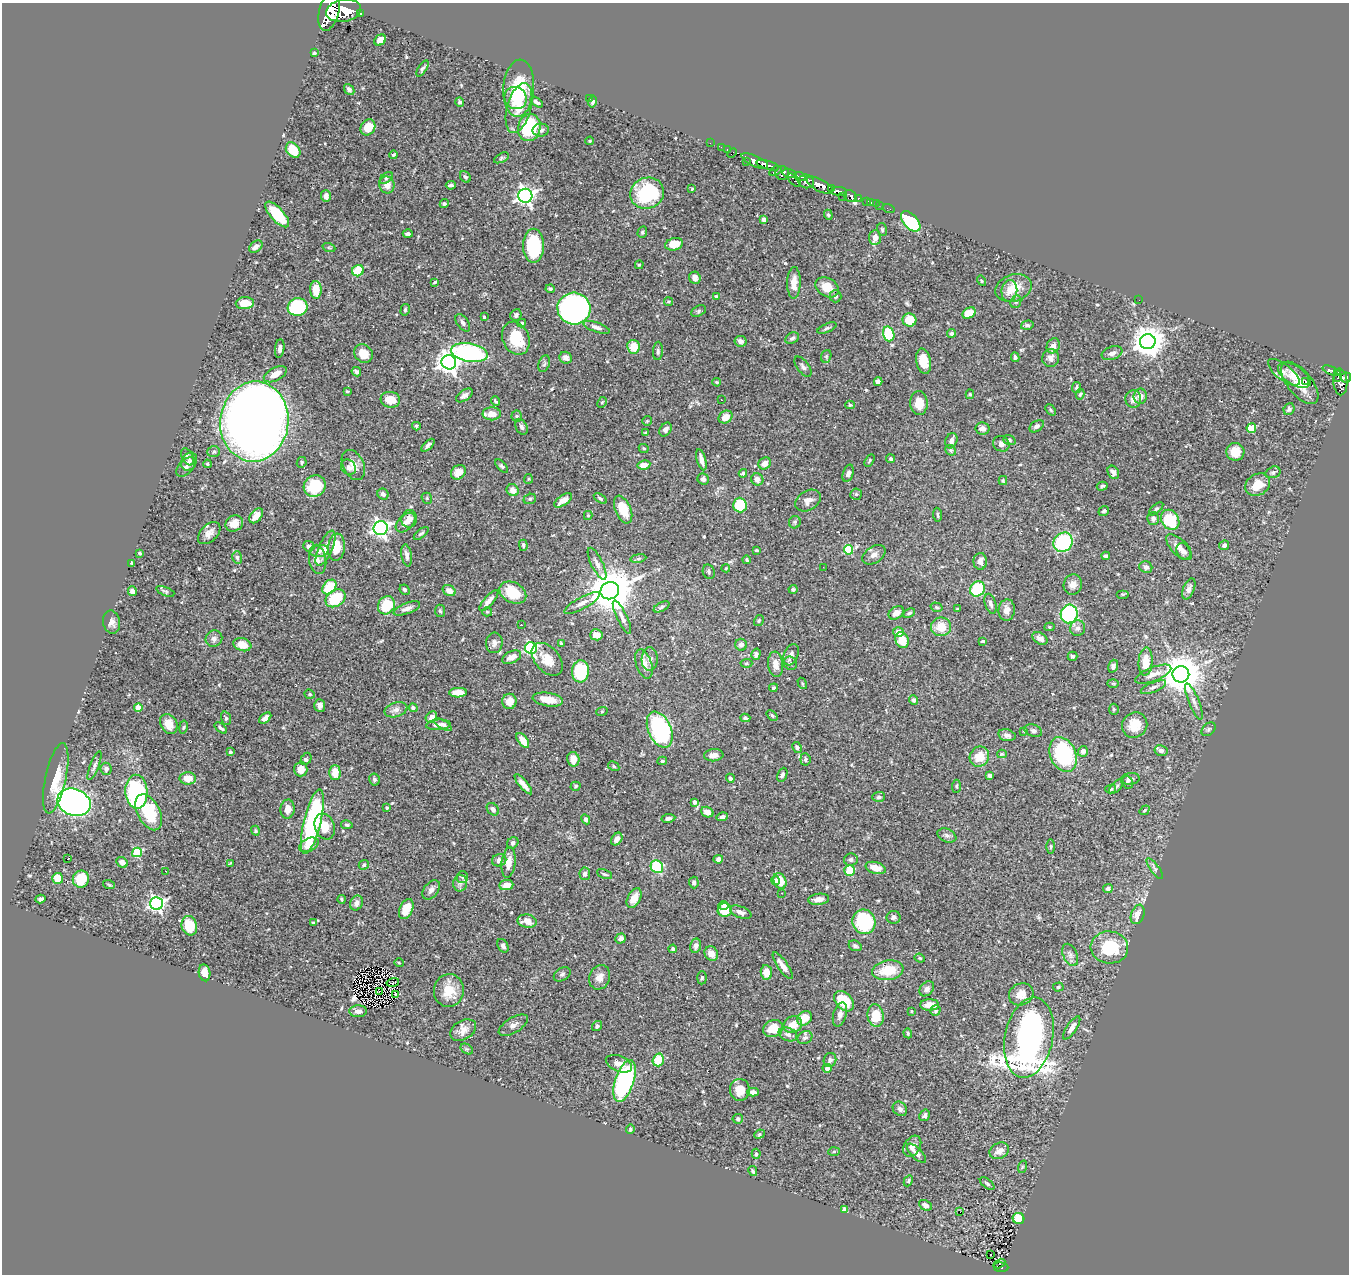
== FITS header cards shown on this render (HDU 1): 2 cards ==
NAXIS1  =                 1347
NAXIS2  =                 1272

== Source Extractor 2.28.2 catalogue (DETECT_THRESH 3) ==
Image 1347 x 1272 px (HDU 1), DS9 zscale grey, 1 PNG px = 1 image px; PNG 1351 x 1276 px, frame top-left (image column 1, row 1272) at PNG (2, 3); each listed source drawn as its Kron ellipse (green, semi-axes under 4 px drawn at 4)
Background 0.714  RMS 0.025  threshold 0.0753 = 3 sigma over >= 5 px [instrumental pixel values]
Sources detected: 552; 2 with non-positive FLUX_AUTO (blend fragments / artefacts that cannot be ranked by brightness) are neither listed nor drawn; of the other 550, the 500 brightest by FLUX_AUTO listed and drawn (50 fainter detections omitted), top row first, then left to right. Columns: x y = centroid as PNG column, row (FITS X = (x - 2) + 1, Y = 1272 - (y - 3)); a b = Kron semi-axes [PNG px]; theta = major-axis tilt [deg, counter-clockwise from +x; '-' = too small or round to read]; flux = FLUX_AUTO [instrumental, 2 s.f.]
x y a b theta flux
329 11 20 10 76 3900
344 11 17 11 10 3900
360 13 3 3 - 76
380 40 6 5 - 15
314 53 3 3 - 2.1
422 68 9 4 57 4.1
519 88 28 15 86 82
349 89 6 4 -48 4.2
515 98 11 10 - 26
589 98 3 2 - 4.1
460 102 5 4 - 4.5
537 102 7 3 -34 6.4
593 102 6 4 78 5
519 108 25 12 75 32
368 127 8 7 - 27
529 128 13 11 78 100
541 130 8 6 3 6.1
590 141 4 3 - 1.8
710 143 2 2 - 7.8
721 147 2 2 - 6.4
293 150 8 6 -51 38
727 150 3 2 - 13
732 153 6 2 45 26
394 155 4 3 - 2.1
501 158 8 4 28 2.7
755 161 14 5 -25 1200
746 162 3 2 - 14
768 165 12 4 -17 840
775 171 6 4 32 170
782 173 7 6 - 450
789 173 7 4 -13 430
465 177 6 5 - 3.6
800 177 6 3 -24 200
386 178 7 4 36 3.3
794 180 8 3 -45 110
806 181 8 6 -16 870
387 185 8 7 - 15
451 185 5 3 - 3.6
820 185 14 6 -29 2100
692 189 4 3 - 1.8
832 189 4 3 - 390
839 191 8 4 -3 900
647 193 17 15 21 120
326 196 6 5 - 7
525 196 7 7 - 690
843 196 3 2 - 3.6
850 196 7 5 -39 230
858 198 3 3 - 83
867 201 4 3 - 37
871 202 3 3 - 12
444 204 5 4 - 2.8
876 204 2 2 - 4.2
879 205 3 2 - 2.7
888 208 6 2 -18 9.5
277 214 16 6 -48 72
828 215 5 4 - 2.2
764 219 4 4 - 11
911 221 12 7 -48 140
882 229 7 5 -75 2.8
642 232 6 4 70 2.4
408 234 5 3 - 3.5
875 238 7 6 - 14
674 244 9 6 14 32
534 246 17 10 90 100
256 247 7 5 37 7.3
329 248 6 4 -20 2.3
639 265 4 4 - 2.3
358 271 6 5 - 49
695 278 6 5 - 10
981 281 5 4 - 2.1
435 282 4 3 - 2.5
794 283 16 7 89 18
827 287 12 9 -30 25
1014 288 18 13 16 35
550 289 4 4 - 3.2
316 290 9 5 -88 27
1009 291 11 8 81 15
716 296 4 3 - 2.2
835 296 6 6 - 5.6
1139 300 2 2 - 3
669 302 4 4 - 1.9
1016 302 6 5 - 3.2
245 303 9 6 4 26
298 307 10 9 - 120
574 308 16 16 - 610
405 310 6 4 75 2.6
699 311 8 5 29 3.3
969 313 7 5 31 27
516 315 6 5 - 4.9
484 317 3 3 - 2.3
909 320 7 6 - 37
463 323 10 5 -55 5
522 323 4 3 - 2.2
1027 325 6 4 15 4.1
597 327 14 5 -18 6.8
827 328 10 4 23 3.5
952 333 4 4 - 4.8
889 334 7 5 -72 69
516 338 17 13 -65 55
792 338 7 5 30 4.1
740 341 6 5 - 6.6
1148 342 8 7 - 2900
1053 346 8 6 61 7.4
633 347 7 6 - 26
280 349 9 4 83 7
658 351 9 5 87 4
469 353 18 9 -10 280
1112 353 11 6 20 7.5
363 354 10 8 -40 23
826 356 6 5 - 2.9
1015 357 5 3 - 3.6
566 358 6 5 - 8.4
1051 358 9 8 - 9.2
924 361 13 7 -78 30
449 362 7 7 - 1200
544 364 8 5 70 3.7
803 367 12 5 -54 5.3
1332 371 10 3 -21 120
356 372 5 3 - 4.3
1284 372 19 7 -38 10
1338 373 4 3 - 150
275 374 12 6 28 15
1294 375 18 9 -33 19
1337 378 4 2 - 42
1346 378 5 5 - 320
717 382 4 3 - 1.7
878 382 4 4 - 8.1
1305 382 3 3 - 9.8
1340 382 13 7 -88 580
1300 383 25 12 -51 33
1077 388 5 4 - 2.9
347 391 3 2 - 1.8
970 394 5 4 - 2.4
1080 394 5 4 - 2.3
464 395 9 5 34 7
1140 396 7 6 - 10
1133 399 9 8 - 12
390 400 10 8 -11 25
721 400 2 2 - 2.3
495 401 5 3 - 2.4
602 402 6 4 61 2.3
919 403 12 9 -89 23
850 405 5 4 - 2.5
1289 409 6 5 - 4.3
1051 410 6 4 -51 2.4
492 414 9 6 -1 20
517 416 5 5 - 2.4
725 417 7 6 - 18
647 421 5 5 - 2.1
254 422 40 34 83 3400
416 426 4 3 - 2.5
1037 426 8 5 34 4.7
521 427 8 5 -64 5.1
1251 428 5 4 - 58
665 429 7 5 54 7
982 429 7 6 - 6.4
646 433 3 3 - 2.3
1009 440 6 4 -19 2.8
951 441 8 6 69 6.7
1001 444 8 7 - 7.5
428 445 8 4 44 5.3
644 448 5 4 - 2.2
951 450 6 5 - 2.8
214 452 6 5 - 3.4
1235 452 9 9 - 22
188 457 9 5 -62 4.4
891 459 4 4 - 3.4
701 460 11 4 -73 11
869 460 7 4 59 2.3
189 461 9 7 59 6.1
302 462 5 5 - 2.8
765 463 6 5 - 11
207 464 4 3 - 2.2
353 465 16 10 -64 16
644 465 6 4 10 12
502 466 8 4 -46 3.4
186 467 12 7 45 6.7
348 467 8 7 - 5.6
458 472 8 6 43 17
1113 472 7 5 -60 8.6
1273 472 8 5 17 3.8
743 473 4 3 - 4.1
848 473 9 5 73 7.1
528 479 5 4 - 2
703 479 6 5 - 5.7
757 479 6 6 - 11
1003 481 4 4 - 1.9
1258 484 13 10 32 27
315 486 11 10 - 61
1102 486 5 3 - 3.2
513 490 6 5 - 13
383 494 6 5 - 6.1
856 494 6 6 - 2.9
427 498 6 5 - 2.1
530 499 6 5 - 3
600 499 7 4 -32 3.3
563 500 10 5 34 14
808 501 13 9 31 13
740 505 7 6 - 63
1156 509 8 4 41 3.2
623 510 14 8 -67 35
1104 511 5 4 - 3.7
588 515 4 4 - 2.2
938 515 7 3 -85 2.2
256 516 8 5 50 14
409 519 9 7 73 11
1153 519 6 6 - 5.7
1170 520 11 8 -57 79
406 522 12 7 45 11
795 522 6 5 - 2.6
234 523 9 7 29 16
381 528 7 7 - 610
209 533 13 8 44 12
421 533 9 4 38 3.1
1063 542 10 9 - 120
523 545 5 3 - 2.5
1224 545 5 4 - 5.8
309 546 5 5 - 6.9
336 547 13 8 83 25
1179 547 16 7 -45 15
325 548 19 7 66 20
756 550 4 3 - 1.8
849 550 5 4 - 76
319 551 9 6 13 6.4
1183 551 9 6 -60 6.9
140 553 3 3 - 2.2
407 555 11 5 -81 8.1
874 555 13 8 34 10
1106 556 4 3 - 2.7
237 557 6 5 - 3.8
638 558 8 4 9 3.5
318 559 15 8 -81 12
747 560 4 3 - 2.3
980 561 8 6 -90 10
132 563 4 3 - 2
597 564 17 6 -64 9.7
823 567 2 2 - 2.6
1146 567 6 6 - 6.1
726 568 4 3 - 1.9
709 572 7 6 - 3.5
1073 584 10 9 - 10
329 587 8 6 48 66
793 589 4 4 - 3.1
977 589 8 7 - 85
1189 589 11 5 67 7
405 590 5 4 - 4
132 591 5 4 - 8.3
165 591 9 4 -21 2.9
449 591 7 5 -31 12
610 591 9 8 - 7300
513 593 14 10 -27 48
1123 594 6 3 0 1.8
336 598 11 8 34 72
489 601 13 4 48 9.6
582 603 20 6 28 11
991 604 10 5 -73 6.3
386 605 9 8 - 50
661 607 8 4 28 3.5
936 607 6 4 -17 2.9
407 608 14 5 21 8.3
957 609 4 4 - 1.9
1007 610 11 8 84 11
440 611 6 5 - 3
487 612 5 4 - 1.9
896 613 8 6 36 11
909 613 6 4 24 3.3
1069 614 9 8 - 180
622 617 18 5 -64 8.4
759 620 6 4 59 2.6
112 622 12 8 -81 9.8
521 625 3 2 - 4.5
941 627 10 9 - 29
1049 627 5 4 - 2.6
1078 628 8 7 - 6.3
898 632 5 5 - 11
596 635 6 5 - 11
1040 638 8 5 -31 9.6
214 639 9 8 - 6.9
902 640 8 6 -69 30
983 641 4 3 - 3.6
494 643 10 8 85 7.4
561 643 4 3 - 2.2
242 645 9 6 -17 22
741 645 6 5 - 6.2
531 648 6 5 - 240
756 654 6 4 74 5.1
791 655 11 7 68 7.8
1072 656 5 4 - 2.8
512 657 10 6 24 15
547 659 19 12 -49 28
650 659 11 8 87 8.1
1145 662 14 7 87 32
746 663 6 4 3 2.5
790 663 7 6 - 4.3
644 664 15 7 -72 15
776 664 12 7 -83 14
1113 666 7 4 73 5.2
580 671 11 8 86 110
1153 674 19 7 22 16
1181 674 8 8 - 4600
802 683 6 3 -60 2.1
1113 683 6 4 -2 2
1153 687 13 5 23 6.7
773 688 4 4 - 2.8
458 693 9 5 3 20
310 694 5 4 - 2.3
548 700 15 7 -8 25
913 700 5 4 - 5.4
509 701 7 7 - 17
1194 702 19 5 -68 9.2
320 705 6 5 - 7.9
138 707 4 4 - 29
413 708 4 4 - 6.1
1114 709 5 5 - 2.2
396 710 11 7 16 9.2
602 711 6 3 19 1.8
772 715 6 4 -40 3.3
431 717 6 5 - 12
226 718 7 5 -71 3.1
265 718 7 4 40 8.3
745 718 5 3 - 3.1
169 724 10 8 -58 20
443 724 10 4 -31 5.2
438 725 12 5 4 10
1135 725 13 12 - 29
183 727 7 3 80 2.1
221 728 7 3 -38 3.5
1208 729 8 5 42 3.3
660 730 19 11 -66 220
1024 731 4 3 - 1.7
1033 731 9 6 -19 4.5
1007 735 9 5 -14 6.8
523 740 8 4 -53 19
797 747 6 4 -62 5
1083 751 5 5 - 8.1
1161 751 6 5 - 6.8
230 752 3 3 - 4.3
1002 754 5 4 - 2.1
1063 754 18 12 -66 130
714 755 10 6 6 12
979 757 10 9 - 27
306 759 6 5 - 4.4
573 759 7 6 - 17
805 759 6 5 - 3.3
662 761 5 4 - 2.6
94 766 15 4 68 5
614 766 6 4 -30 2.7
106 769 6 5 - 5
301 769 7 6 - 16
335 772 7 5 -89 21
782 775 7 4 66 3.7
990 775 4 4 - 6.5
56 778 36 10 78 39
188 778 8 6 -2 20
730 778 5 4 - 4.7
374 779 6 5 - 3.3
1130 779 9 6 5 6.5
1127 782 6 5 - 3.5
523 784 13 4 -50 9.4
576 786 5 4 - 2.5
956 786 6 3 86 2.2
1116 787 9 4 43 3.8
1111 789 5 4 - 2.8
136 792 17 11 -87 200
879 797 6 5 - 3.9
74 802 17 13 -21 850
695 802 4 4 - 7.6
387 808 3 3 - 2.6
288 809 9 7 86 14
493 809 7 5 -49 5.9
1145 810 5 3 - 2
149 812 19 11 -62 79
707 812 6 5 - 9.7
722 817 6 4 16 4.9
668 818 7 4 9 5.4
586 819 5 4 - 3.4
312 822 33 8 76 230
347 825 6 4 -11 3.4
325 827 13 9 -69 28
255 831 5 4 - 2.3
947 835 10 6 -23 5.6
617 839 7 5 55 9.9
513 843 6 5 - 5.6
309 845 10 6 25 16
1051 847 7 3 -90 2.5
137 852 5 4 - 89
67 859 3 3 - 17
718 859 5 4 - 6.7
499 860 7 6 - 8.4
851 860 7 6 - 4.7
122 862 6 5 - 11
230 863 3 2 - 1.8
508 863 15 7 83 19
364 865 5 4 - 4.6
657 867 7 6 - 130
876 868 10 5 -16 16
1155 869 13 4 -53 4.4
850 870 5 5 - 37
166 871 3 2 - 2.7
585 874 6 5 - 5.2
605 874 8 3 -23 2.8
462 877 6 5 - 3.5
58 878 5 5 - 31
81 879 8 8 - 42
775 881 4 4 - 5.7
780 881 8 6 -65 30
460 883 8 7 - 6
694 883 6 4 -88 5.3
109 885 6 3 -20 2
506 885 7 5 8 14
1108 889 5 4 - 5.4
431 890 11 7 51 7.6
782 893 3 2 - 1.9
634 898 10 6 61 22
40 899 5 4 - 4.7
342 899 4 4 - 2.2
819 899 10 5 7 12
356 903 7 6 - 8.3
157 904 6 6 - 480
724 905 5 4 - 8.4
406 909 10 6 66 31
725 910 7 6 - 35
741 912 11 6 -23 9.2
1138 914 10 6 70 17
894 917 7 6 - 4.9
527 921 10 6 -12 16
864 922 12 11 - 150
313 923 3 3 - 1.8
189 926 10 7 -74 42
621 939 5 4 - 6.5
503 946 7 5 -62 5.1
696 946 7 5 79 7.6
855 946 7 5 -25 4.3
1109 947 19 16 -5 77
673 949 4 4 - 3.9
711 954 7 6 - 16
1070 955 12 7 -65 7.4
920 958 5 4 - 2.2
399 963 5 4 - 1.8
783 966 16 5 -55 12
888 970 16 9 9 46
766 972 7 5 -84 20
205 973 8 5 -79 12
562 974 9 6 35 4.2
600 977 12 10 67 13
702 978 6 4 87 2.7
393 982 6 2 15 2
1058 987 5 4 - 2.4
927 989 8 6 46 5.9
449 991 16 15 - 36
379 992 3 2 - 1.7
395 994 3 3 - 2.5
1021 994 12 11 - 19
844 1001 12 8 -47 60
930 1005 9 5 1 18
358 1011 9 6 -1 7.3
911 1011 3 3 - 1.9
935 1011 5 5 - 2.6
840 1014 12 6 74 9.3
876 1016 11 8 -82 40
805 1018 8 6 44 29
513 1025 16 7 31 9.1
793 1025 9 8 - 21
597 1026 5 4 - 3.7
773 1028 10 8 23 31
1072 1028 13 5 56 11
463 1030 14 9 31 13
908 1033 5 4 - 2.3
788 1034 9 6 -23 7.4
805 1038 8 6 30 5.5
1029 1038 41 24 79 960
467 1049 7 4 -33 3
658 1060 6 5 - 37
830 1060 7 6 - 6.1
619 1064 14 7 -21 12
827 1068 4 4 - 8.8
625 1081 22 9 72 280
740 1090 11 10 - 29
753 1092 6 4 1 12
900 1109 8 6 -47 6.6
925 1115 6 5 - 4.1
738 1119 5 5 - 3.8
630 1129 5 3 - 2.9
759 1134 5 4 - 2.5
912 1146 11 8 57 10
999 1151 10 7 25 14
834 1152 6 4 3 1.8
916 1153 12 5 -45 8
756 1154 5 4 - 2.5
1022 1167 6 4 71 2.3
753 1171 5 3 - 2.9
908 1181 6 4 63 2.4
987 1184 8 4 -37 3.4
925 1205 7 5 -28 8.6
845 1209 4 4 - 16
960 1212 2 2 - 6.4
1018 1218 6 5 - 34
991 1255 2 2 - 2.4
1000 1264 6 3 30 25
1001 1267 7 5 -5 74
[50 fainter detections neither listed nor drawn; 2 non-positive-flux detections neither listed nor drawn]